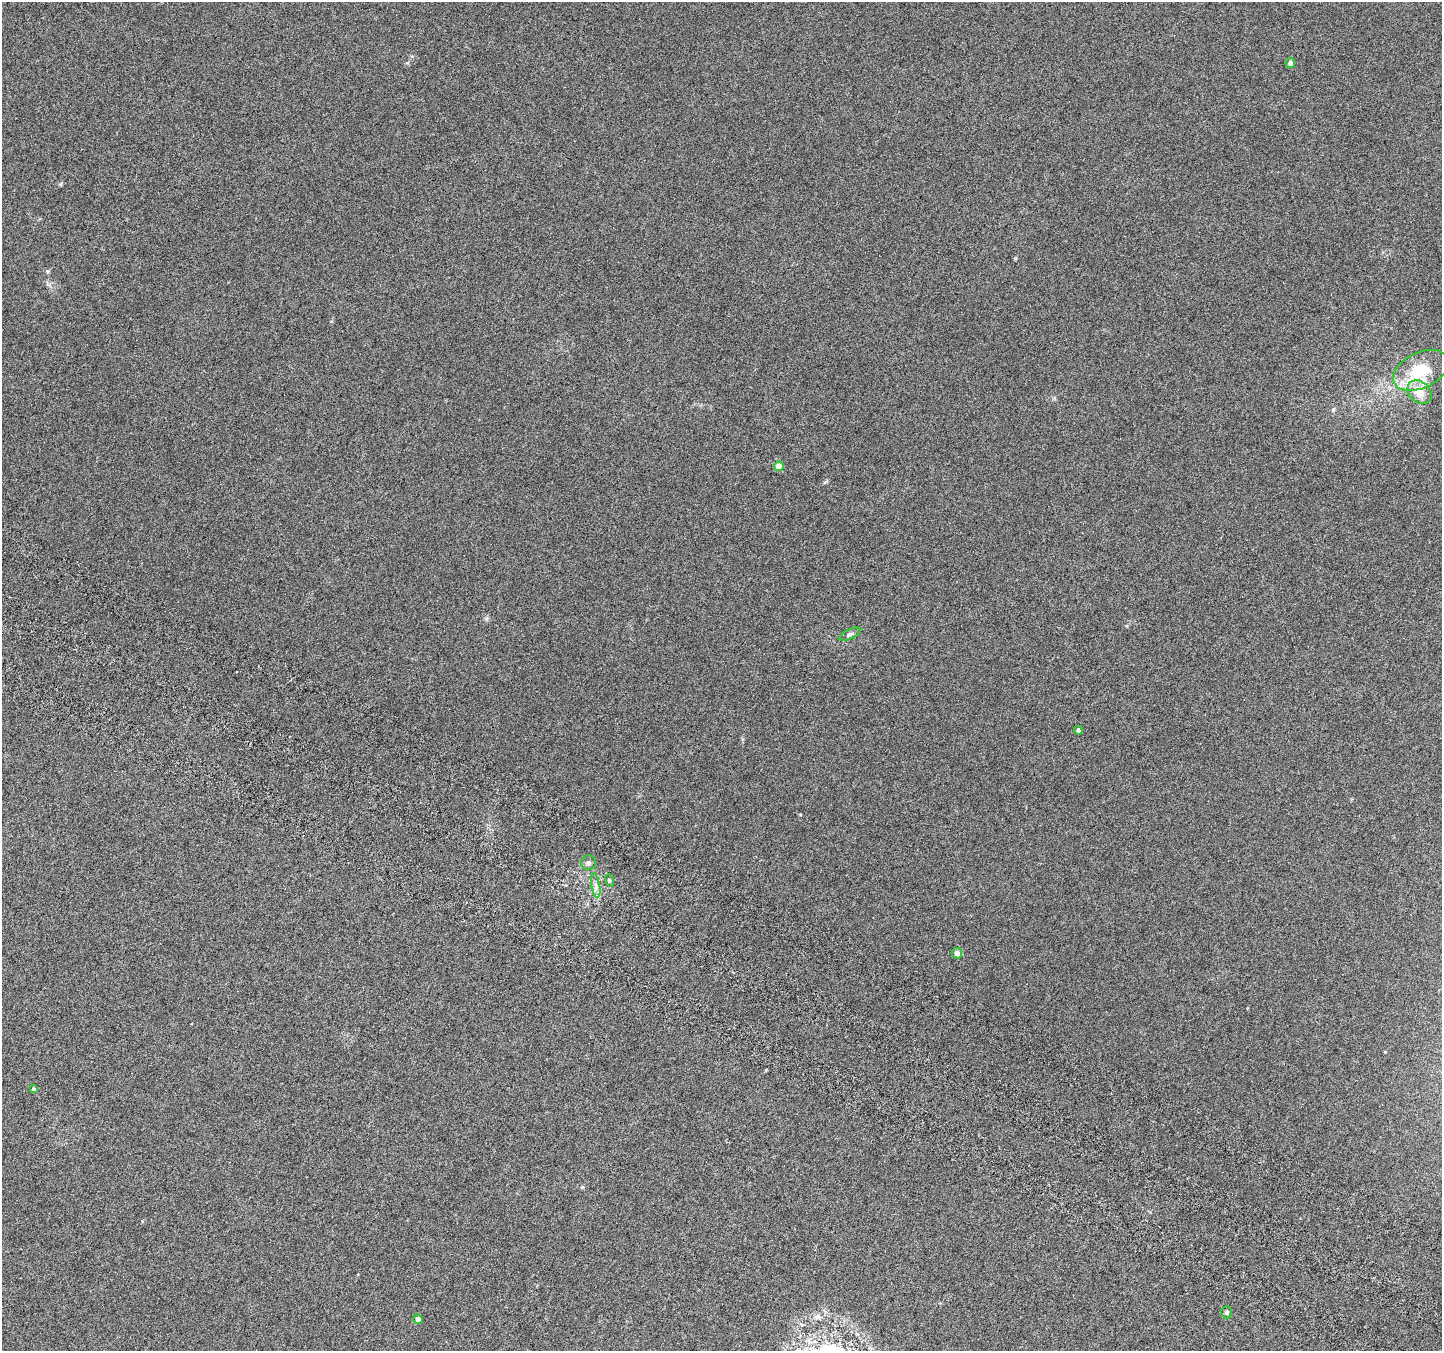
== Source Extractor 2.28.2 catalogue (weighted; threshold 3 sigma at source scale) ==
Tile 6 of 4 x 4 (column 2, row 2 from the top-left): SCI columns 1470-2909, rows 2949-4297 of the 5825 x 5965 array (HDU 1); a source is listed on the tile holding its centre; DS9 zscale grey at full resolution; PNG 1444 x 1353 px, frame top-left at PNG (2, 2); each listed source drawn as its Kron ellipse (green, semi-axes under 4 px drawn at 4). Shown black and unused: <1% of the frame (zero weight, under 3 of 6 exposures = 3% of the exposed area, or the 3 px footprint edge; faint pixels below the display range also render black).
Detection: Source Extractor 2.28.2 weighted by HDU 2 'WHT'; one run over the whole footprint, this tile lists its part. Background 0.00842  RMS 0.0029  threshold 0.0119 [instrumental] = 3 sigma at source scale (4.09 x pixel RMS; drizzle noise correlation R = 1.36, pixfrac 0.8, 0.0396/0.0396 arcsec/px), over >= 5 px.
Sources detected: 14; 1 inside a brighter listed object's ellipse — not listed separately; the other 13 listed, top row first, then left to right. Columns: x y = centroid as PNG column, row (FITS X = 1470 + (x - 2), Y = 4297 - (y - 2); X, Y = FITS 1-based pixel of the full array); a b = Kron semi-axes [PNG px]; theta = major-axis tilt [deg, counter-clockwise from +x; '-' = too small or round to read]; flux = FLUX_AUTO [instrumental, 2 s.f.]
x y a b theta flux
1290 63 5 4 - 0.99
1421 370 29 17 26 12
1419 392 13 10 -43 4.5
779 466 5 5 - 3.7
850 634 11 5 26 0.69
1078 730 4 4 - 0.53
589 863 7 7 - 0.7
609 880 6 4 -72 0.36
596 886 12 3 -80 1.1
957 953 5 5 - 1.6
33 1089 4 3 - 0.52
1227 1312 6 5 - 0.51
418 1319 4 4 - 1.4